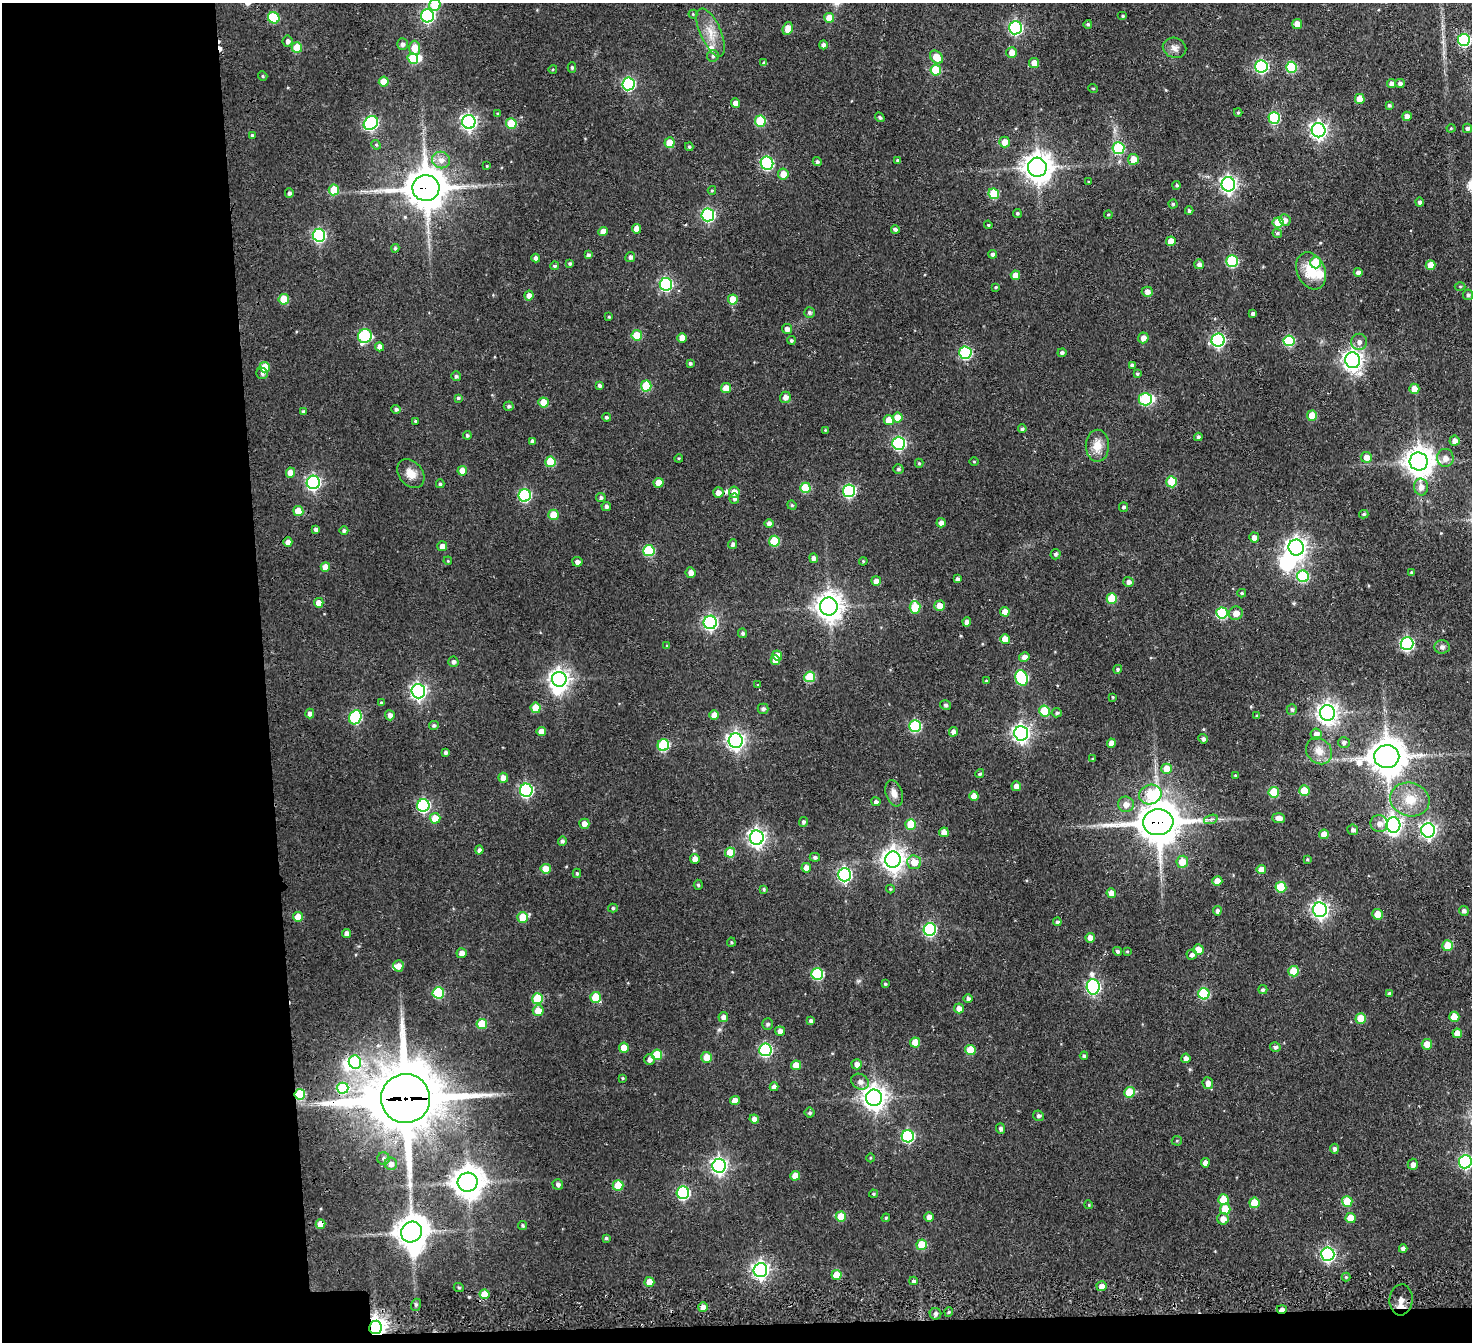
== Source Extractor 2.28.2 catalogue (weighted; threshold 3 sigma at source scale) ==
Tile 7 of 3 x 3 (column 1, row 3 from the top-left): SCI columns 106-1575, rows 249-1588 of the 4620 x 4603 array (HDU 1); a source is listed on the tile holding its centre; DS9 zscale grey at full resolution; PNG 1474 x 1344 px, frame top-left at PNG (2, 3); each listed source drawn as its Kron ellipse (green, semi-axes under 4 px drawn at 4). Shown black and unused: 19% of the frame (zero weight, under 3 of 4 exposures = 11% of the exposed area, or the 3 px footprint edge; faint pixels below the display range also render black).
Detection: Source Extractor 2.28.2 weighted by HDU 2 'WHT'; one run over the whole footprint, this tile lists its part. Background 0.287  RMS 0.012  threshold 0.0546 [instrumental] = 3 sigma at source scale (4.5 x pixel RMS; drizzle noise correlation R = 1.50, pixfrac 1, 0.05/0.05 arcsec/px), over >= 5 px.
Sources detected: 441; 6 inside a brighter object's white glare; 2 cosmic-ray / hot-pixel residue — neither listed nor drawn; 5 inside a brighter listed object's ellipse — not listed separately; the other 428 listed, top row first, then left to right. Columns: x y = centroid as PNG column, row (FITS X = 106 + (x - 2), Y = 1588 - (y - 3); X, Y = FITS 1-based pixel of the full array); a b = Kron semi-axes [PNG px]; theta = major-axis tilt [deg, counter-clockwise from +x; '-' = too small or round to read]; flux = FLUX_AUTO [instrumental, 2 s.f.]
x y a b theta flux
435 5 6 5 - 45
693 14 4 4 - 1.1
427 16 6 6 - 200
1123 16 5 4 - 1.7
274 18 6 5 - 49
829 18 5 5 - 21
1088 24 4 4 - 2.3
1297 24 5 5 - 14
1015 28 6 6 - 200
788 29 6 5 - 15
711 33 26 10 -66 20
1464 40 6 6 - 130
288 41 5 5 - 4
402 44 5 5 - 4.1
823 45 4 4 - 3.7
297 48 5 5 - 35
415 48 7 5 -88 27
1174 48 12 10 -21 7.5
1012 53 5 5 - 11
713 56 6 6 - 2.8
936 57 7 5 -46 21
413 58 5 5 - 40
764 63 4 3 - 3.1
1034 63 5 5 - 12
1261 66 6 6 - 180
572 67 5 4 - 2.1
1291 67 5 5 - 69
553 69 4 3 - 1.1
936 70 5 5 - 40
263 76 5 4 - 1.7
384 82 5 5 - 22
1400 83 5 4 - 3.6
628 84 6 6 - 170
1392 84 4 4 - 6.5
1093 88 5 3 - 1
1360 99 5 5 - 15
736 103 5 4 - 8.9
1389 105 3 3 - 2.1
1238 113 4 4 - 1.7
498 114 4 3 - 1.6
1407 116 4 4 - 8.8
880 117 5 4 - 2.1
1274 118 6 5 - 96
760 121 5 5 - 54
469 122 7 6 - 360
371 123 8 6 41 210
511 123 5 5 - 44
1451 128 4 4 - 1.3
1467 128 4 4 - 3.1
1319 130 7 7 - 480
252 135 4 4 - 1.5
1005 142 5 5 - 13
670 143 5 5 - 23
376 145 5 4 - 1.6
689 147 4 4 - 2.1
1118 148 6 6 - 86
1133 159 5 5 - 18
441 160 9 8 - 9
898 160 4 3 - 2.5
817 162 4 4 - 3.1
767 163 7 6 - 160
487 166 3 3 - 0.95
1037 167 9 9 - 1600
783 174 5 5 - 12
1089 182 4 3 - 1
1228 184 7 6 - 410
1177 185 4 4 - 1.9
426 188 13 13 - 3500
334 190 5 5 - 29
712 190 4 4 - 1.4
289 193 5 4 - 3.5
994 194 5 5 - 48
1420 202 4 4 - 3.1
1173 204 4 4 - 1.6
1189 211 4 3 - 2
1017 213 4 4 - 2.3
708 215 6 6 - 200
1108 215 4 4 - 1.3
1285 220 6 5 - 5.5
1278 222 5 5 - 36
988 225 4 4 - 1.3
636 229 5 4 - 8.8
895 229 4 3 - 3.1
603 231 5 4 - 9.3
1277 233 5 4 - 2.3
319 235 6 6 - 190
1171 241 5 5 - 15
395 248 4 4 - 2.1
993 254 4 4 - 3.9
588 255 4 4 - 3.7
630 257 5 5 - 3.7
536 258 4 4 - 4.6
1232 261 6 5 - 90
1316 262 6 5 - 37
570 264 4 4 - 2.2
1199 264 5 4 - 5.2
1431 265 5 5 - 16
555 266 4 3 - 2.3
1311 271 19 14 -65 33
1358 272 4 4 - 5.5
1015 275 5 4 - 13
666 284 6 6 - 170
1460 286 5 3 - 1.2
996 287 4 3 - 1.6
1147 292 5 5 - 7.5
529 295 5 4 - 7.2
1468 295 5 5 - 3
284 299 5 5 - 36
733 299 5 5 - 22
809 312 5 5 - 3.2
1253 313 4 3 - 3.5
609 317 3 3 - 1.2
787 329 5 5 - 5.7
637 335 5 5 - 28
365 336 7 6 - 110
682 338 5 4 - 11
1143 338 5 5 - 7.9
791 340 4 4 - 2
1218 340 6 6 - 200
1289 341 5 5 - 79
1359 342 8 8 - 6.4
380 347 4 4 - 7.3
965 353 6 6 - 120
1062 353 4 4 - 3.2
1353 360 8 7 - 730
690 363 4 4 - 2.4
1132 365 4 4 - 3.4
265 367 5 5 - 25
262 373 6 5 - 3.2
1137 374 3 3 - 1.9
456 376 5 5 - 2.5
599 385 4 4 - 3.1
646 386 5 5 - 54
726 388 5 5 - 12
1414 389 5 5 - 14
785 397 5 5 - 6.8
458 398 4 4 - 1.8
1145 399 6 6 - 99
543 402 5 5 - 21
509 406 5 4 - 2.6
396 409 4 4 - 2.9
303 412 4 4 - 3
1312 416 5 5 - 28
606 417 4 4 - 2.4
898 417 5 5 - 17
889 420 5 5 - 17
415 421 3 3 - 1.3
1022 429 4 4 - 3
825 430 4 3 - 1.2
467 435 4 4 - 2.5
1198 437 4 4 - 3.5
532 441 4 4 - 2.8
1455 441 5 5 - 6.9
899 443 6 6 - 180
1097 446 16 11 89 17
1366 457 5 5 - 9.9
679 458 4 3 - 1.2
1445 458 9 8 - 8.6
550 462 5 5 - 40
974 462 4 3 - 0.96
1419 462 9 9 - 1700
919 463 4 4 - 1.7
898 469 5 5 - 2.2
462 471 5 5 - 15
290 473 5 4 - 13
411 474 16 11 -48 13
313 482 6 6 - 270
1172 482 6 5 - 38
658 483 5 4 - 15
440 484 4 4 - 2
1421 487 8 7 - 8.2
805 488 5 5 - 41
849 491 6 6 - 150
718 492 5 5 - 8.1
734 492 5 5 - 9.4
525 495 6 6 - 140
601 497 5 4 - 2.8
734 498 5 5 - 3.1
792 505 5 4 - 1.8
606 506 5 4 - 3.5
1123 507 5 4 - 2.4
298 511 5 5 - 24
1364 514 4 3 - 2
553 515 5 5 - 29
941 523 4 4 - 4.7
769 524 4 4 - 6.3
316 530 4 4 - 3.7
344 531 4 4 - 3.1
1254 538 5 5 - 7.4
774 541 5 5 - 49
288 542 4 4 - 6.5
733 544 5 4 - 3.5
442 546 5 5 - 8
1296 547 8 7 - 670
649 551 5 5 - 75
1056 554 5 5 - 2.6
813 558 5 4 - 4.3
448 561 4 3 - 1
863 561 4 3 - 1.3
577 562 5 4 - 5.8
325 567 5 4 - 13
1412 572 4 3 - 1.5
691 573 5 5 - 7.1
1303 576 6 6 - 86
957 579 4 3 - 3.4
876 581 5 4 - 7.9
1128 582 5 5 - 5.1
1242 593 4 3 - 1.6
1112 598 5 5 - 41
319 603 5 5 - 12
940 606 5 5 - 13
829 607 9 8 - 1400
915 607 6 5 - 51
1005 612 5 4 - 14
1222 613 5 5 - 95
1236 613 7 6 - 10
710 622 6 6 - 260
967 622 4 4 - 4.8
743 633 5 4 - 3
1005 639 5 5 - 18
1407 644 6 6 - 190
667 646 4 4 - 1.4
1442 647 7 7 - 4.3
777 656 5 5 - 18
1024 657 5 5 - 7.2
775 660 5 4 - 12
453 662 5 5 - 3.7
1118 669 4 4 - 2.4
810 677 5 5 - 60
1021 678 8 6 -69 130
559 679 7 7 - 720
986 681 4 3 - 1.8
758 685 4 3 - 1.1
418 691 7 7 - 390
1113 697 4 3 - 1.2
381 703 4 3 - 1.6
946 705 5 4 - 2.3
536 708 5 5 - 26
763 709 5 5 - 3.4
1292 709 5 5 - 2.9
1044 711 5 5 - 45
310 713 5 4 - 4.9
1057 713 5 4 - 2.5
1327 713 8 7 - 730
390 715 5 5 - 5.8
714 715 5 4 - 10
1257 716 4 3 - 1.9
355 717 7 6 - 120
434 725 5 4 - 2.7
915 726 6 5 - 100
541 731 4 4 - 14
953 732 5 4 - 5
1021 733 7 7 - 500
1316 734 5 5 - 7.8
1203 739 5 4 - 3.8
736 741 7 7 - 520
1344 742 6 5 - 3.9
1111 743 4 4 - 10
663 745 6 5 - 89
1319 751 14 12 -48 15
445 752 3 3 - 2.7
1387 757 12 11 - 2600
1093 759 4 3 - 1.4
1167 769 5 5 - 22
980 774 4 4 - 2.7
1235 775 4 3 - 1.2
503 778 5 5 - 8.7
1016 786 5 4 - 7.9
526 790 6 6 - 190
1304 791 5 5 - 37
1274 792 5 5 - 47
894 793 13 8 -72 8.8
1150 795 11 9 19 63
974 796 5 4 - 13
1410 799 20 16 -16 27
876 802 4 4 - 3.9
1126 804 8 7 - 9.2
423 805 6 6 - 170
435 818 5 5 - 19
1279 818 6 5 - 8.7
1211 819 7 4 19 2.8
803 822 5 4 - 3
1158 822 15 13 5 3900
1379 823 9 8 - 7.2
584 824 5 5 - 7.5
911 824 5 5 - 31
1393 825 8 7 - 460
1353 830 5 5 - 3.9
1428 830 7 7 - 330
944 832 5 4 - 10
1324 834 5 5 - 15
757 838 7 7 - 490
562 841 4 4 - 2.8
479 850 4 4 - 3.6
730 853 5 5 - 29
815 857 5 4 - 3.2
695 859 5 4 - 8.1
893 859 8 8 - 960
1307 859 4 3 - 1.5
914 862 7 7 - 14
1182 862 6 6 - 21
806 868 5 5 - 9.1
546 869 5 5 - 24
1261 869 5 4 - 14
577 873 4 4 - 2
845 875 6 6 - 260
1217 881 5 5 - 16
698 885 5 4 - 2.1
1281 887 5 5 - 39
764 889 4 4 - 2
890 889 4 4 - 1.3
1111 893 5 4 - 11
613 908 5 4 - 2
1320 910 7 7 - 410
1217 911 4 4 - 4.3
1464 911 5 5 - 4.6
1377 914 5 5 - 15
298 917 5 5 - 17
523 917 5 5 - 27
1057 922 4 4 - 2.8
930 930 6 6 - 170
346 934 4 4 - 5.8
1090 938 5 4 - 10
731 942 4 4 - 1.5
1447 946 5 5 - 24
1198 950 5 5 - 14
1117 951 4 4 - 2.6
1127 951 4 4 - 1.4
462 953 5 5 - 9.1
1192 955 5 5 - 4.3
398 966 6 5 - 8.3
1294 971 5 5 - 31
817 974 6 6 - 100
885 984 4 4 - 1.7
1093 987 7 6 - 260
1263 990 4 4 - 2.4
438 993 6 6 - 79
1204 994 6 5 - 82
1389 994 3 3 - 3
596 997 5 5 - 38
968 998 4 4 - 3.4
537 999 5 5 - 53
959 1008 5 5 - 9.2
538 1011 5 5 - 17
723 1017 5 5 - 6.2
1454 1017 5 5 - 21
1361 1019 5 5 - 25
811 1021 4 4 - 3.3
482 1024 5 5 - 35
768 1024 6 5 - 2.9
780 1031 5 4 - 6.2
1457 1033 4 4 - 12
915 1042 5 5 - 20
1427 1044 5 5 - 14
1275 1047 5 5 - 3.4
624 1048 5 5 - 17
765 1050 6 6 - 170
970 1050 5 5 - 41
657 1055 5 5 - 36
1084 1056 4 4 - 2.8
706 1057 5 5 - 17
1186 1058 5 4 - 5.7
649 1060 5 5 - 4.8
355 1062 6 6 - 79
857 1064 5 5 - 7.3
796 1065 5 5 - 16
623 1078 3 3 - 1.2
860 1082 9 7 -33 6.1
1208 1083 6 5 - 6.6
774 1087 4 4 - 5.8
343 1088 6 5 - 57
1129 1092 5 5 - 35
300 1094 5 5 - 71
874 1098 8 8 - 1000
406 1099 24 24 - 8600
735 1101 5 4 - 14
810 1113 5 5 - 2.3
1038 1116 5 5 - 2.9
754 1119 5 4 - 7.6
1001 1129 5 4 - 3.5
908 1136 6 6 - 140
1177 1141 5 5 - 1.5
1334 1149 5 4 - 3.9
383 1158 6 6 - 2.9
870 1158 4 3 - 1.2
1465 1162 6 6 - 220
1205 1163 4 4 - 7.7
391 1164 6 6 - 6.2
1413 1164 5 5 - 5.2
719 1166 7 7 - 400
795 1176 5 5 - 15
468 1182 10 9 - 1900
558 1185 5 5 - 3.7
618 1185 5 5 - 33
683 1193 6 6 - 170
873 1194 4 3 - 1.6
1223 1200 5 5 - 23
1347 1201 5 5 - 37
1254 1203 5 5 - 29
1089 1205 4 3 - 1.1
1225 1209 5 5 - 23
841 1217 5 5 - 29
929 1217 5 4 - 6.8
886 1218 4 4 - 1.5
1351 1218 5 5 - 24
1223 1219 6 6 - 9
320 1224 5 5 - 20
523 1225 4 4 - 2
411 1232 11 10 - 2000
606 1238 4 4 - 1.8
922 1245 5 5 - 36
1403 1249 4 4 - 4.5
1328 1254 7 6 - 260
760 1270 7 7 - 460
837 1275 5 5 - 23
1346 1277 4 4 - 1.6
913 1281 4 4 - 2.9
649 1282 5 5 - 13
1102 1286 5 5 - 8.7
459 1288 5 3 - 1.3
485 1294 5 5 - 24
1401 1300 15 11 85 21
416 1305 6 5 - 2.4
703 1307 5 5 - 9.5
1282 1309 5 3 - 7
949 1312 4 4 - 1.5
935 1314 6 6 - 3.7
375 1327 7 6 - 860
Overlapping masked pixels (flux is a lower limit): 8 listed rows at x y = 426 188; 1158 822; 300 1094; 406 1099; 320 1224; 485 1294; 1282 1309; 375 1327
Isophote crosses this tile's border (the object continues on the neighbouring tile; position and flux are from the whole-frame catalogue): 2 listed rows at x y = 435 5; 1465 1162